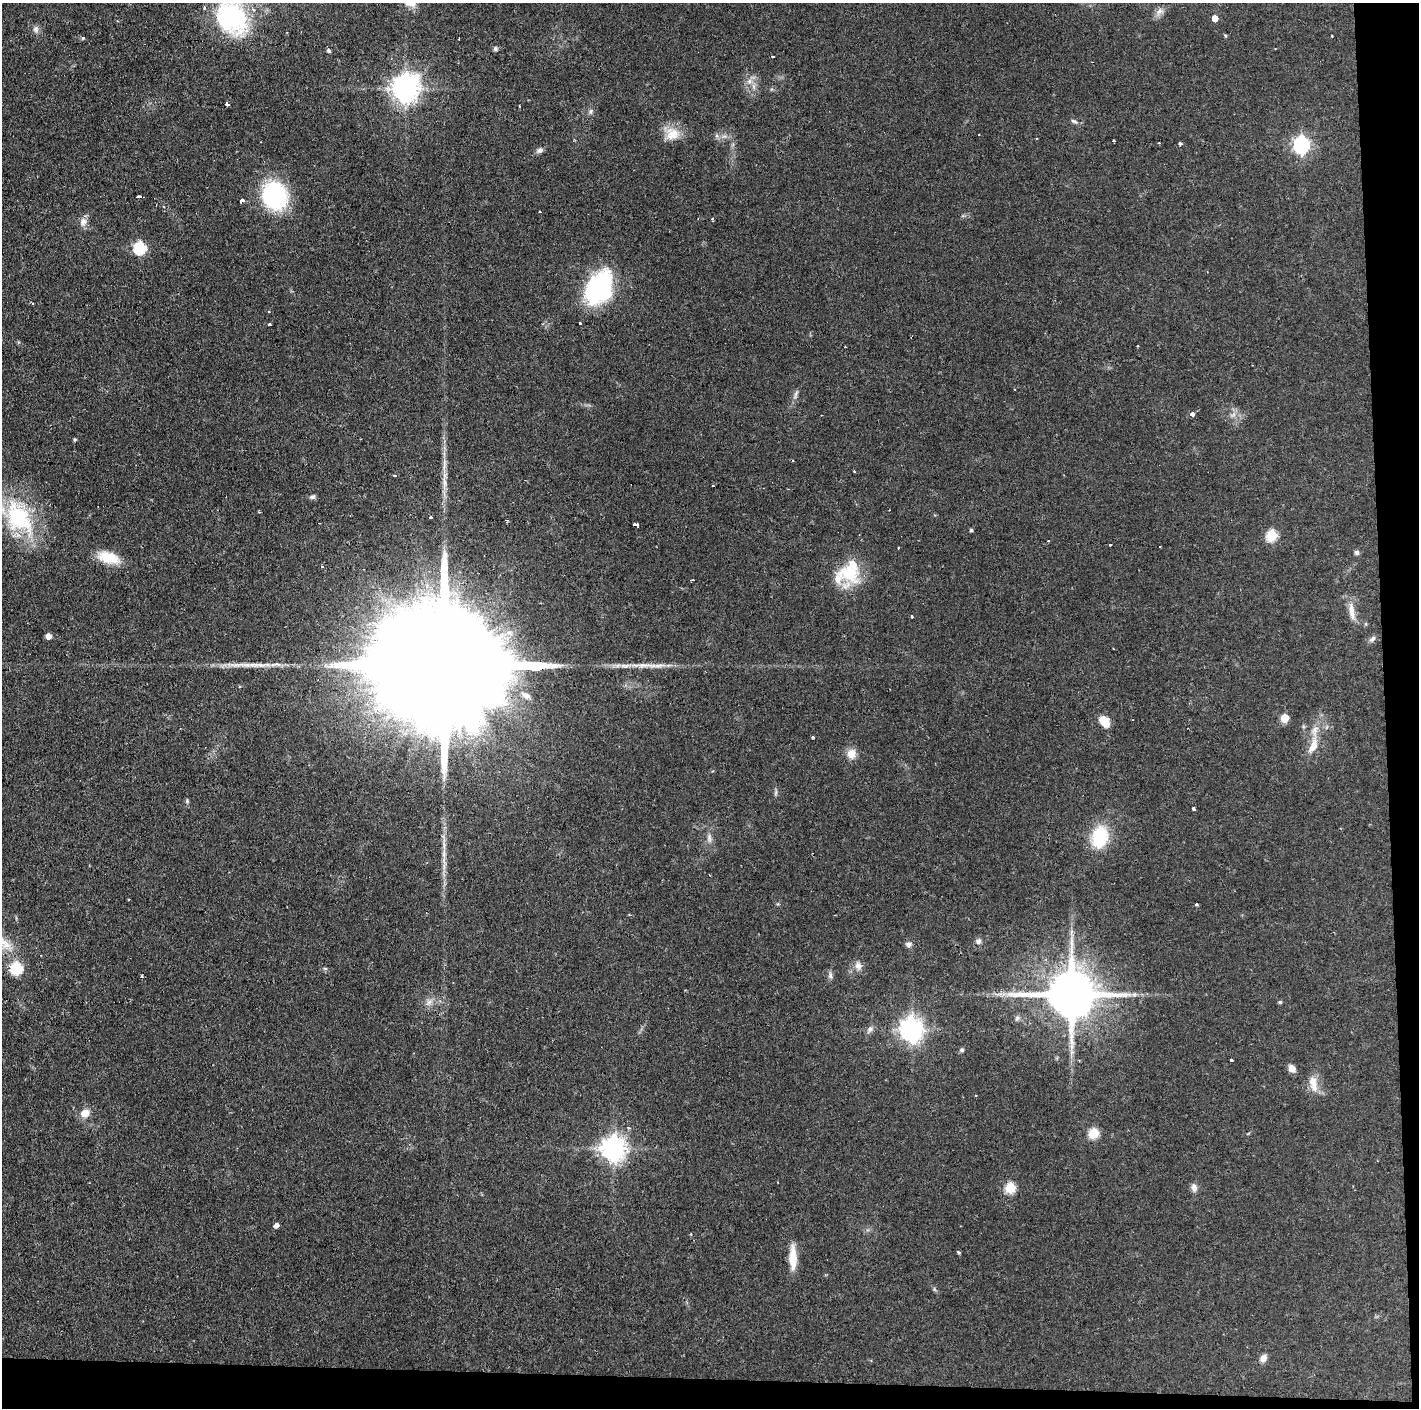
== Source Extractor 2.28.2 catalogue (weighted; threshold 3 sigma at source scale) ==
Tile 9 of 3 x 3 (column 3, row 3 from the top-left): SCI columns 2835-4251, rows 1-1406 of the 4251 x 4218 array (HDU 1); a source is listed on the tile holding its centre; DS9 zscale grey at full resolution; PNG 1421 x 1410 px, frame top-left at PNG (2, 3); no overlay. Shown black and unused: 5% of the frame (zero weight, under 2 of 3 exposures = <1% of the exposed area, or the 3 px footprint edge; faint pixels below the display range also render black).
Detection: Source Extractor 2.28.2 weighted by HDU 2 'WHT'; one run over the whole footprint, this tile lists its part. Background 0.0829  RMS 0.0065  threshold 0.0291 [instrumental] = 3 sigma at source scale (4.5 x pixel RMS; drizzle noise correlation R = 1.50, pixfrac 1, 0.05/0.05 arcsec/px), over >= 5 px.
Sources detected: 106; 4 cosmic-ray / hot-pixel residue — not listed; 5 inside a brighter listed object's ellipse — not listed separately; the other 97 listed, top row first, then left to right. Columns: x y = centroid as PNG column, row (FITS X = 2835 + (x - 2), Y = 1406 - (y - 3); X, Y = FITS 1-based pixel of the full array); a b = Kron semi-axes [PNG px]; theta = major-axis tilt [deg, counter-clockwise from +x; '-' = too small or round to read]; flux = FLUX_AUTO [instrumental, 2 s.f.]
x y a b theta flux
412 3 11 9 -62 4.8
1159 11 13 8 43 3.5
231 16 40 31 -30 82
1215 18 5 5 - 6.2
36 29 9 8 - 2.5
1225 36 5 4 - 0.8
1332 36 3 3 - 0.63
83 38 6 3 18 0.75
495 49 7 5 62 1.3
329 50 5 4 - 1.3
772 56 3 2 - 0.72
749 81 7 6 - 2.5
405 88 9 9 - 680
227 104 4 4 - 4.5
519 106 3 2 - 0.99
591 111 7 5 -85 1.5
1074 121 9 4 -24 1.5
672 134 20 17 20 11
1036 138 2 2 - 0.67
1114 141 3 3 - 1.2
1180 143 4 3 - 4
1301 145 7 6 - 200
539 150 9 7 29 2.1
274 196 28 23 -67 74
139 197 5 3 - 4.1
242 201 4 3 - 7.6
712 219 3 3 - 2.2
83 222 12 9 75 4
140 248 6 6 - 72
599 288 38 26 63 74
580 323 3 3 - 3.9
269 324 3 3 - 2.3
1138 346 3 2 - 0.6
796 394 13 4 71 2.1
1192 414 4 3 - 14
75 440 4 4 - 0.94
854 471 3 2 - 0.54
395 475 4 3 - 1.2
444 483 26 5 -89 6.4
713 486 3 2 - 0.91
313 497 7 6 - 1.5
430 517 3 3 - 1.3
19 518 48 32 -57 58
507 521 4 3 - 0.91
636 525 6 3 -7 5.3
971 530 4 4 - 0.82
1271 535 6 5 - 42
1048 541 3 2 - 0.69
1110 544 3 3 - 1.4
1159 546 3 3 - 1.1
1357 552 6 5 - 1.8
108 557 26 13 -18 15
322 567 3 3 - 3.8
849 573 30 22 -31 26
693 580 4 2 - 1.8
1352 611 25 8 -81 6.9
911 616 3 3 - 0.9
48 636 5 5 - 4
1372 639 10 6 50 2
446 665 94 24 -2 58000
1284 718 5 5 - 17
1105 721 13 9 -46 9.3
812 737 3 3 - 1.8
1313 746 24 10 69 9.7
851 754 11 10 - 6.4
776 793 9 3 77 1.1
187 801 6 5 - 0.91
1193 809 3 3 - 1.5
1100 836 19 13 76 37
709 838 12 6 -79 2.9
444 854 11 5 -90 3
1196 905 3 3 - 1.8
978 941 7 6 - 2.2
908 944 8 7 - 2.4
858 966 11 9 -84 3.7
16 968 6 6 - 65
830 975 9 6 -81 1.9
1071 994 15 13 1 3800
1134 994 6 6 - 1.4
429 1002 10 6 45 3
1280 1002 5 4 - 0.96
1017 1018 8 5 74 1.5
911 1029 9 8 - 550
870 1030 7 5 27 1.9
962 1050 6 5 - 1
1231 1060 3 3 - 1.9
1292 1068 9 7 -49 4.1
1313 1084 23 10 -80 7.9
85 1113 10 9 - 6.8
1094 1133 6 5 - 34
613 1148 8 8 - 560
1010 1188 6 5 - 36
1194 1188 10 7 -86 3
276 1225 5 4 - 2.9
959 1252 4 3 - 1
793 1258 28 8 -90 12
1263 1358 9 7 47 3.7
Overlapping masked pixels (flux is a lower limit): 1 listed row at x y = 446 665
Isophote crosses this tile's border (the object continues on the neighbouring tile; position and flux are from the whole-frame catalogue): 2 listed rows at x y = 412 3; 231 16